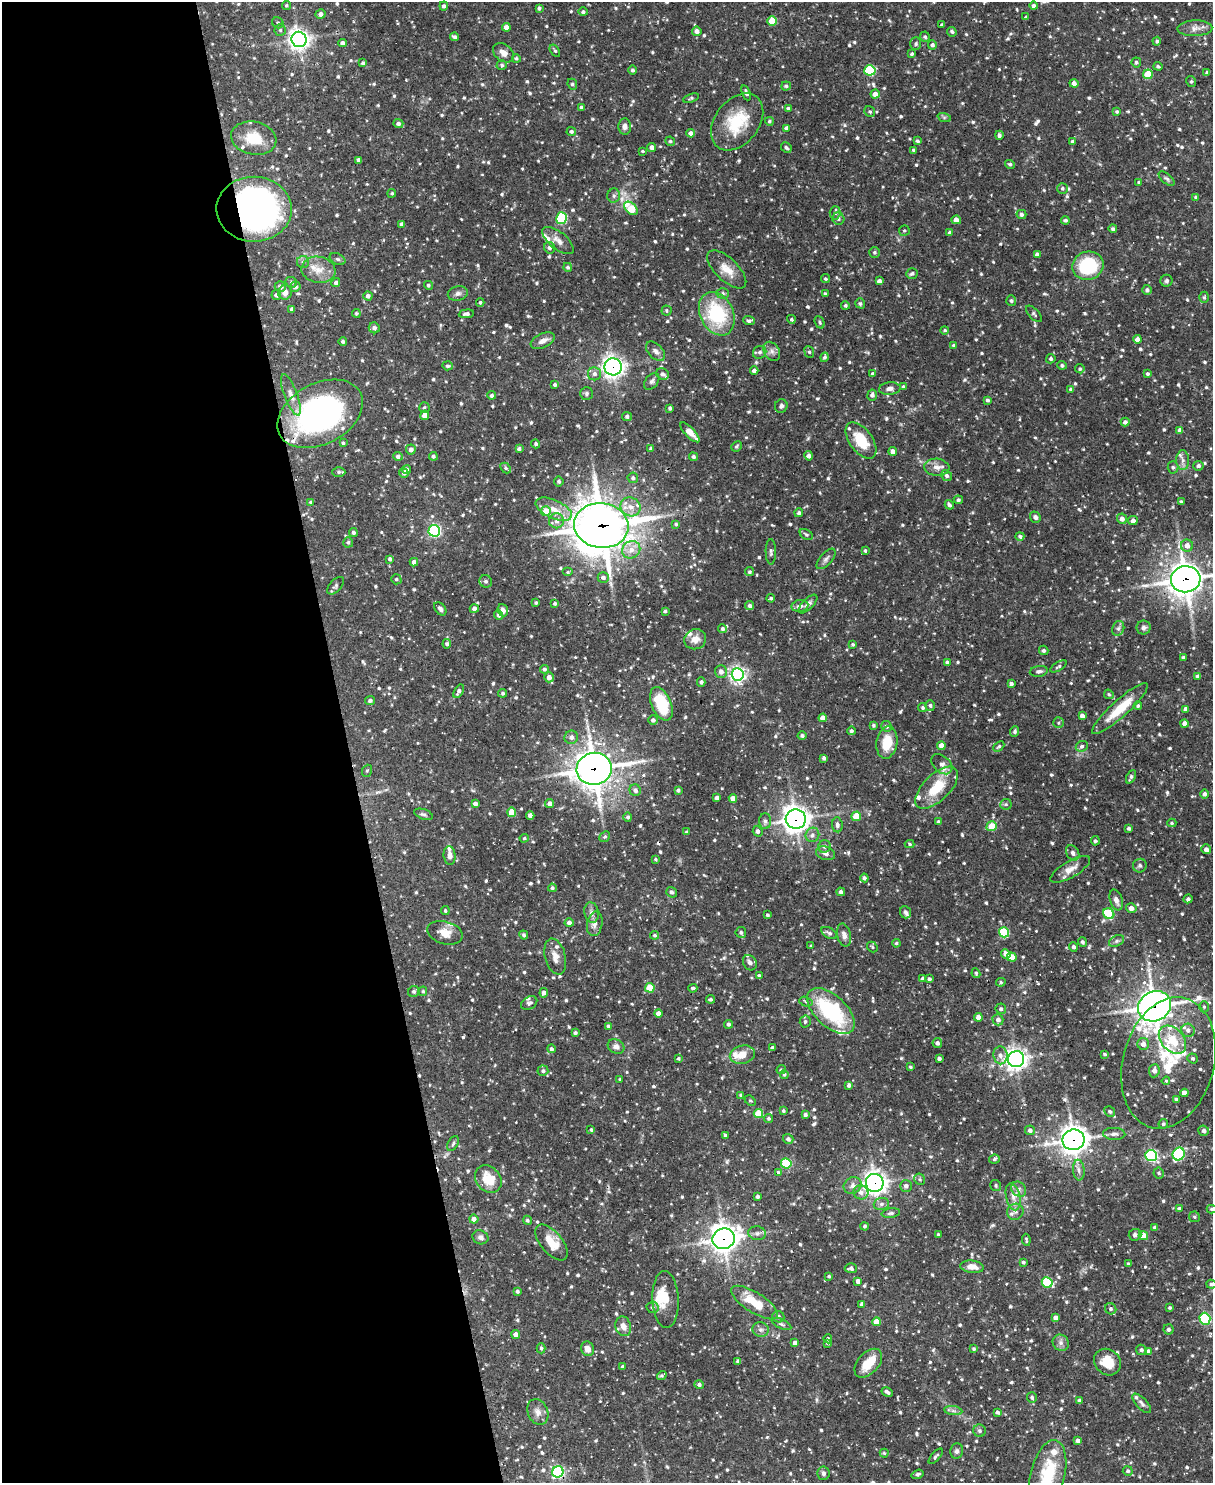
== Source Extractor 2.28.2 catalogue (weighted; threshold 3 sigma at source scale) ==
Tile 5 of 4 x 3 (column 1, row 2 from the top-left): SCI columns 1-1211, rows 1729-3209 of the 4844 x 4825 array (HDU 1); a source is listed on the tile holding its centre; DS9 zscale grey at full resolution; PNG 1215 x 1485 px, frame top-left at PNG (2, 2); each listed source drawn as its Kron ellipse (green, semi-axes under 4 px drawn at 4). Shown black and unused: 29% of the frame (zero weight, under 2 of 3 exposures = <1% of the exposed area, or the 3 px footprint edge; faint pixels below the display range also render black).
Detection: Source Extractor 2.28.2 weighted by HDU 2 'WHT'; one run over the whole footprint, this tile lists its part. Background 0.0908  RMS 0.003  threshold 0.0137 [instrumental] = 3 sigma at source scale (4.5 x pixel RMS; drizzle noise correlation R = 1.50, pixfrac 1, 0.05/0.05 arcsec/px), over >= 5 px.
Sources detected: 1014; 2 inside a brighter object's white glare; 9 cosmic-ray / hot-pixel residue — neither listed nor drawn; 26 inside a brighter listed object's ellipse — not listed separately; of the other 977, all 500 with FLUX_AUTO >= 0.469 (the completeness limit of this list) listed and drawn (477 fainter detections not listed), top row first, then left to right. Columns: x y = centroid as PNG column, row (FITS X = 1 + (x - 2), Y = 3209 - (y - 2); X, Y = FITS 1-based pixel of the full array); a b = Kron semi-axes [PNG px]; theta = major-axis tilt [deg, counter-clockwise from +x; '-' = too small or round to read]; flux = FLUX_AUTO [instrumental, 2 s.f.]
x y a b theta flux
286 5 5 4 - 0.48
444 6 4 4 - 0.82
1034 6 4 4 - 0.99
539 8 4 4 - 0.65
583 12 4 4 - 0.67
320 14 5 5 - 1.2
1026 17 4 4 - 0.54
772 21 5 4 - 6.7
278 23 6 5 - 0.59
942 25 3 3 - 0.68
506 27 4 4 - 2.4
1195 28 17 8 1 2.2
280 30 5 5 - 0.54
697 31 4 4 - 1.5
952 32 5 4 - 0.56
454 37 4 4 - 0.92
925 37 5 4 - 0.59
299 39 8 7 - 180
1157 41 4 4 - 0.63
343 43 4 4 - 1.4
916 44 6 5 - 0.54
932 45 4 4 - 0.87
555 51 7 4 -57 0.48
503 53 11 8 -37 2.1
912 54 3 3 - 0.5
516 58 4 4 - 0.55
1136 62 5 5 - 0.64
363 63 4 4 - 0.65
502 65 5 4 - 0.65
1158 66 4 4 - 0.61
632 70 4 4 - 0.65
870 70 5 5 - 21
1207 73 4 3 - 0.6
1148 74 5 5 - 8.6
1191 81 5 4 - 0.55
1074 83 4 4 - 1.3
572 84 5 4 - 0.64
786 86 4 4 - 0.67
746 93 8 3 -69 0.8
875 94 4 4 - 1.9
691 98 8 4 19 0.52
581 107 4 3 - 0.64
788 108 3 3 - 0.52
1117 111 4 4 - 0.61
870 112 6 5 - 0.54
944 117 7 4 -18 0.5
769 121 4 4 - 0.47
737 122 32 22 52 13
398 124 5 4 - 0.83
625 126 8 6 -86 1.3
786 128 4 4 - 0.84
571 131 4 4 - 0.65
691 133 4 4 - 1.3
999 135 4 4 - 0.95
254 138 23 16 -12 8
670 141 5 4 - 0.55
917 141 4 3 - 0.59
1072 141 4 3 - 0.64
652 147 4 4 - 1.2
786 148 5 5 - 0.73
913 150 4 3 - 0.52
643 151 4 3 - 0.59
358 160 4 3 - 1.1
1010 164 5 4 - 0.59
1167 179 9 5 -40 0.69
1139 182 3 3 - 0.57
1063 188 5 5 - 0.58
392 193 4 4 - 0.49
614 196 7 6 - 0.83
1196 197 4 4 - 0.65
631 208 8 5 -45 10
254 209 37 32 -1 110
835 213 7 5 87 0.62
1021 214 5 4 - 0.83
562 218 6 5 - 26
838 219 6 6 - 0.97
956 220 4 4 - 2.5
1065 220 4 4 - 0.74
402 224 4 3 - 0.89
1113 229 4 4 - 0.73
904 231 5 5 - 0.5
949 233 4 3 - 0.7
558 240 19 8 -39 2.3
549 248 6 5 - 0.81
874 252 5 5 - 0.56
1037 255 4 4 - 1.3
338 259 8 5 -26 0.67
303 262 6 6 - 0.72
1088 266 16 14 21 17
568 267 4 4 - 0.63
727 269 25 11 -44 4.3
318 270 17 13 -9 4.1
912 274 6 5 - 0.71
825 279 4 4 - 0.49
879 281 4 4 - 1.1
1167 281 6 6 - 0.66
291 282 6 5 - 0.66
336 283 4 4 - 0.86
428 285 4 4 - 0.57
280 287 5 5 - 1.2
295 287 5 5 - 1.2
1147 290 5 5 - 0.88
285 292 7 6 - 1.7
458 293 10 7 13 1.2
723 293 6 5 - 0.63
825 294 4 3 - 0.61
276 295 5 5 - 0.77
368 296 4 4 - 1
1204 297 5 4 - 0.5
1011 301 5 5 - 0.61
480 302 4 3 - 0.49
860 303 5 4 - 0.57
845 305 4 4 - 0.54
292 309 4 4 - 1
666 310 5 5 - 0.52
356 313 4 4 - 0.49
466 314 7 4 5 0.95
717 314 23 16 -64 22
1034 314 10 5 -46 0.6
791 319 4 3 - 0.58
749 321 6 4 -2 0.77
819 322 6 4 -66 0.5
374 328 6 5 - 0.86
945 330 4 4 - 0.5
1137 339 4 4 - 1.3
343 341 4 4 - 0.66
543 341 13 7 25 2
954 346 4 3 - 0.59
655 351 11 7 -47 1.3
772 351 10 7 -56 1.3
760 352 7 6 - 0.73
809 352 6 5 - 0.51
824 357 5 4 - 0.57
1051 359 5 4 - 0.66
1062 365 4 4 - 0.62
448 366 5 4 - 0.56
613 367 8 8 - 150
1080 369 5 4 - 0.57
754 371 4 4 - 1.1
872 373 3 3 - 0.47
594 374 6 6 - 1.1
662 374 7 5 -26 0.9
1147 374 4 4 - 0.65
652 381 9 6 51 0.88
555 385 3 3 - 0.68
903 387 4 4 - 0.58
890 389 11 6 5 1.3
1071 389 4 4 - 0.63
587 394 6 6 - 0.66
291 395 22 6 -70 2.4
492 395 4 4 - 0.7
872 395 5 5 - 1.2
988 400 3 3 - 0.67
781 406 7 6 - 0.85
424 408 5 5 - 0.53
670 408 3 3 - 0.59
320 414 45 30 28 77
425 415 5 4 - 3.8
627 416 5 4 - 0.84
1125 422 4 4 - 1.1
1180 430 4 4 - 1.1
690 432 13 5 -46 3.2
861 440 21 11 -54 9.6
343 443 4 3 - 0.48
536 444 4 4 - 0.55
737 446 5 5 - 0.58
411 449 5 5 - 1.3
519 449 3 3 - 0.82
651 449 4 4 - 0.57
893 451 4 4 - 1.5
398 456 5 4 - 0.93
433 456 4 4 - 0.75
809 456 4 4 - 1.3
693 457 4 4 - 0.77
1183 460 10 6 -90 1.4
1198 466 5 4 - 0.75
937 467 12 8 -5 2
1173 467 6 5 - 0.64
506 468 6 4 -48 0.47
406 470 4 4 - 1.2
339 472 6 5 - 0.64
404 473 4 4 - 0.85
947 476 5 5 - 0.81
633 478 5 5 - 0.81
559 481 5 4 - 0.69
958 500 4 4 - 0.67
311 502 4 4 - 0.57
1181 502 4 3 - 0.53
949 505 5 4 - 0.73
631 507 10 9 - 2.7
554 509 19 9 -24 4.4
546 511 5 5 - 5.3
799 513 4 4 - 0.79
1035 517 6 5 - 0.85
1122 519 5 5 - 1.5
556 521 7 7 - 1.4
1133 521 5 4 - 1.4
676 524 3 3 - 0.53
601 526 27 22 -7 640
434 531 6 5 - 51
353 532 4 4 - 0.77
806 534 7 5 -34 0.61
1020 536 4 4 - 0.69
348 542 5 5 - 0.62
1187 546 6 6 - 1.9
631 550 9 8 - 2.7
865 550 4 3 - 0.47
771 552 12 5 -89 0.8
390 559 4 4 - 0.74
826 559 12 6 48 1.1
414 562 4 4 - 1.1
568 572 5 4 - 0.48
749 572 4 4 - 0.49
603 577 5 5 - 0.99
396 579 5 5 - 0.6
1186 579 15 13 8 420
486 581 6 6 - 0.9
335 586 10 6 47 0.81
771 598 4 4 - 0.47
536 603 3 3 - 0.51
555 604 3 3 - 0.6
808 604 12 5 45 1.2
750 606 4 4 - 0.88
800 606 8 6 9 1.4
440 609 7 5 -51 1
474 609 4 4 - 1.3
503 610 6 5 - 1.6
665 611 3 3 - 0.5
499 615 5 4 - 1.1
1118 628 7 6 - 0.9
1144 628 7 7 - 1
723 629 4 4 - 0.7
695 639 11 10 - 2.4
447 644 4 4 - 0.72
853 645 4 4 - 0.54
1044 650 5 4 - 0.7
1183 657 3 3 - 0.67
947 662 4 3 - 0.51
1058 666 9 4 31 0.66
544 669 4 4 - 0.65
1039 671 9 5 10 0.86
721 672 6 6 - 1.6
738 674 6 6 - 95
1198 676 4 4 - 0.88
549 677 5 4 - 1.8
701 682 4 4 - 0.73
1011 684 4 4 - 0.87
459 691 7 4 58 0.97
502 693 4 4 - 0.61
1109 694 5 4 - 0.48
370 701 5 4 - 0.64
661 704 18 10 -67 13
930 705 5 4 - 0.6
1138 706 4 4 - 0.49
923 708 5 4 - 0.55
1120 709 37 8 42 8.1
1186 709 4 4 - 1.4
1082 716 4 4 - 1.2
823 718 4 4 - 3
653 720 4 4 - 0.89
1058 723 5 5 - 0.49
1184 723 4 4 - 1.6
873 725 3 3 - 0.53
887 726 5 5 - 0.92
851 731 4 4 - 0.73
1015 731 5 4 - 0.54
802 736 4 4 - 0.65
571 737 7 6 - 1.2
887 742 16 10 81 6.8
941 746 4 4 - 2.3
999 746 6 4 42 0.51
1082 746 6 5 - 0.87
824 758 4 3 - 0.73
942 764 12 8 -41 1.7
594 769 17 16 - 420
367 771 6 5 - 0.48
1131 777 7 4 62 0.87
937 788 27 13 44 10
635 790 6 5 - 1.2
678 790 3 3 - 0.72
1204 794 4 4 - 0.8
717 798 4 4 - 1.2
733 799 4 4 - 2.2
475 803 4 3 - 1.3
550 804 4 4 - 1.7
1006 804 5 5 - 0.47
512 812 5 4 - 7.5
424 814 9 5 -19 0.68
530 815 4 4 - 1.5
856 816 5 4 - 7.4
628 817 4 4 - 0.66
796 819 10 9 - 250
765 821 8 6 -87 0.93
939 822 3 3 - 0.69
1172 823 4 4 - 0.47
837 825 7 5 -84 1
992 826 5 4 - 7.3
1129 828 4 3 - 0.73
758 831 5 5 - 0.98
687 832 4 3 - 0.56
812 835 7 6 - 1.1
605 837 6 5 - 0.53
524 838 4 4 - 0.53
1095 841 4 4 - 0.59
910 844 5 4 - 0.56
824 846 6 6 - 0.87
1206 849 5 4 - 1.3
825 853 10 6 -19 1.3
1073 853 8 6 -56 0.96
450 855 9 6 -84 1.6
655 859 4 3 - 0.48
1140 866 7 6 - 0.76
1070 869 22 8 30 2.8
864 878 4 4 - 0.87
552 888 4 4 - 0.63
672 892 5 5 - 0.92
841 892 4 4 - 1.1
1188 899 5 4 - 0.75
1116 900 11 6 -71 1.6
1131 908 5 5 - 1.7
445 910 4 4 - 0.52
591 912 10 7 -80 1.3
905 912 6 5 - 0.71
1109 914 6 5 - 14
767 915 3 3 - 0.54
569 923 4 4 - 1.3
595 924 12 7 80 1.7
741 932 5 5 - 0.67
1004 932 5 5 - 16
445 933 18 11 -16 3.4
829 933 9 5 -30 0.89
524 935 5 4 - 0.66
654 935 4 4 - 0.6
844 935 12 6 -76 1.5
1117 941 8 5 27 0.72
1082 942 5 4 - 0.69
896 943 4 4 - 0.51
811 946 3 3 - 0.5
872 947 6 4 -49 0.48
1073 947 5 4 - 0.78
1006 954 5 4 - 1.8
555 956 18 10 -76 2.7
1012 957 5 4 - 5.2
750 963 8 6 -61 1.4
976 973 5 4 - 0.47
759 975 3 3 - 0.57
923 979 4 4 - 0.94
929 979 4 4 - 0.7
1001 982 5 4 - 0.52
650 988 5 4 - 9.8
693 988 4 4 - 0.68
414 991 6 5 - 0.58
423 991 5 4 - 0.5
544 993 4 4 - 1.4
710 999 4 4 - 0.65
806 1002 7 4 -16 0.66
529 1003 8 6 31 0.98
1155 1006 17 14 27 340
1204 1007 5 5 - 0.49
1001 1009 5 5 - 0.69
831 1011 29 15 -43 27
658 1014 4 4 - 2.2
978 1017 4 4 - 1.8
998 1020 6 5 - 1.3
805 1021 6 5 - 0.74
728 1024 4 4 - 0.78
608 1026 4 3 - 0.6
1188 1030 7 6 - 1.2
575 1033 3 3 - 0.6
1172 1040 16 11 -48 7.9
937 1043 5 4 - 0.93
1143 1044 6 6 - 1.8
616 1047 9 7 -28 1.5
772 1048 4 3 - 0.62
551 1049 4 4 - 0.7
1105 1054 3 3 - 0.62
742 1055 13 9 13 4.1
1000 1055 9 7 -82 1.5
939 1058 4 3 - 0.75
1193 1058 5 5 - 0.62
678 1059 4 4 - 0.51
1016 1059 8 8 - 160
1168 1063 67 45 75 33
910 1067 4 3 - 0.5
781 1070 5 4 - 0.51
543 1071 5 5 - 0.71
1154 1071 6 5 - 1.7
784 1074 4 4 - 0.57
620 1079 3 3 - 0.47
1166 1081 4 4 - 0.5
849 1085 4 3 - 0.84
1184 1093 4 4 - 2.1
741 1095 4 3 - 0.81
1176 1099 4 3 - 0.68
750 1101 6 4 -46 0.49
783 1111 4 4 - 0.51
1110 1112 6 5 - 0.53
758 1114 5 4 - 10
805 1115 3 3 - 0.69
768 1118 4 4 - 0.49
1163 1124 5 4 - 0.51
591 1130 4 3 - 0.47
1030 1130 5 4 - 1
1204 1131 5 5 - 1.2
1114 1134 11 6 -2 1.3
725 1135 4 3 - 0.56
788 1139 5 5 - 0.94
1074 1140 11 10 - 290
453 1144 8 5 63 0.61
1179 1154 6 6 - 28
1151 1156 6 5 - 46
994 1159 5 4 - 0.53
786 1163 5 5 - 17
1079 1170 10 6 -84 1.2
778 1172 4 3 - 0.91
1159 1173 5 5 - 0.65
488 1179 15 12 -52 6.5
920 1179 6 5 - 0.58
875 1183 9 9 - 170
853 1185 9 8 - 1.6
906 1186 6 6 - 1.2
996 1186 5 5 - 0.54
1019 1189 8 6 -47 1.2
861 1192 7 7 - 1.5
757 1196 3 3 - 0.79
1013 1197 14 7 -77 2.3
881 1204 8 6 15 0.98
1179 1208 4 4 - 0.65
1212 1209 5 4 - 0.53
1015 1212 8 8 - 1.5
891 1213 9 4 8 0.79
1194 1217 5 5 - 0.54
474 1219 4 4 - 1.7
527 1220 5 4 - 0.57
865 1226 4 4 - 0.59
1155 1227 4 4 - 0.56
757 1233 9 7 -9 1.1
938 1235 4 3 - 0.62
1135 1235 6 6 - 0.93
1143 1236 5 4 - 3.3
480 1237 8 7 - 1
724 1239 11 10 - 280
1026 1240 6 3 -82 0.49
552 1243 21 10 -49 5.7
1023 1262 3 3 - 0.57
1128 1264 4 3 - 0.76
972 1267 12 6 -7 2.7
851 1268 6 5 - 0.94
829 1276 3 3 - 0.5
858 1281 4 4 - 1.6
1047 1282 5 5 - 18
1211 1284 5 4 - 0.64
517 1291 3 3 - 0.64
666 1299 28 13 -87 5.9
754 1303 27 10 -32 8.3
862 1304 4 4 - 1.2
652 1307 6 6 - 0.76
1170 1308 4 3 - 0.5
1111 1309 6 5 - 0.68
778 1317 6 5 - 0.93
1055 1318 4 4 - 1.7
1205 1319 6 5 - 31
876 1322 4 4 - 3.3
781 1324 10 4 -24 0.73
623 1326 10 7 -72 2.2
761 1329 8 7 - 1.2
1169 1329 5 5 - 0.78
516 1334 4 4 - 1.8
828 1339 4 3 - 0.48
795 1343 4 4 - 1.3
827 1343 4 3 - 0.53
1061 1343 8 7 - 1.2
541 1348 5 4 - 0.49
587 1349 7 6 - 2.1
974 1349 4 3 - 0.51
1141 1350 5 5 - 0.88
1149 1351 4 4 - 1.1
738 1361 4 4 - 0.68
1107 1362 14 12 -42 6.3
868 1363 17 10 48 6.5
622 1367 3 3 - 0.67
662 1375 5 3 - 0.57
699 1385 5 4 - 0.86
887 1392 6 3 -30 0.96
1032 1398 5 5 - 0.57
1080 1401 4 3 - 0.83
1142 1403 12 5 -47 1.1
953 1411 9 4 -8 0.87
538 1412 13 10 -66 2
997 1412 4 3 - 0.76
980 1431 6 6 - 0.75
1078 1441 4 4 - 1.2
957 1451 7 6 - 0.84
884 1453 4 4 - 0.47
936 1456 9 4 49 0.63
1128 1471 5 5 - 0.59
558 1472 6 5 - 40
823 1473 6 6 - 0.83
917 1474 6 4 18 0.74
1047 1475 36 17 76 16
Overlapping masked pixels (flux is a lower limit): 13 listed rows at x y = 254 209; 613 367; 320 414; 601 526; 1186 579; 594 769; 796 819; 1155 1006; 1074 1140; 875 1183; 724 1239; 1107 1362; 558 1472
Isophote crosses this tile's border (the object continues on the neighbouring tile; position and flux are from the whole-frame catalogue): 4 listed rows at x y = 1186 579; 1212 1209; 1211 1284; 1047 1475